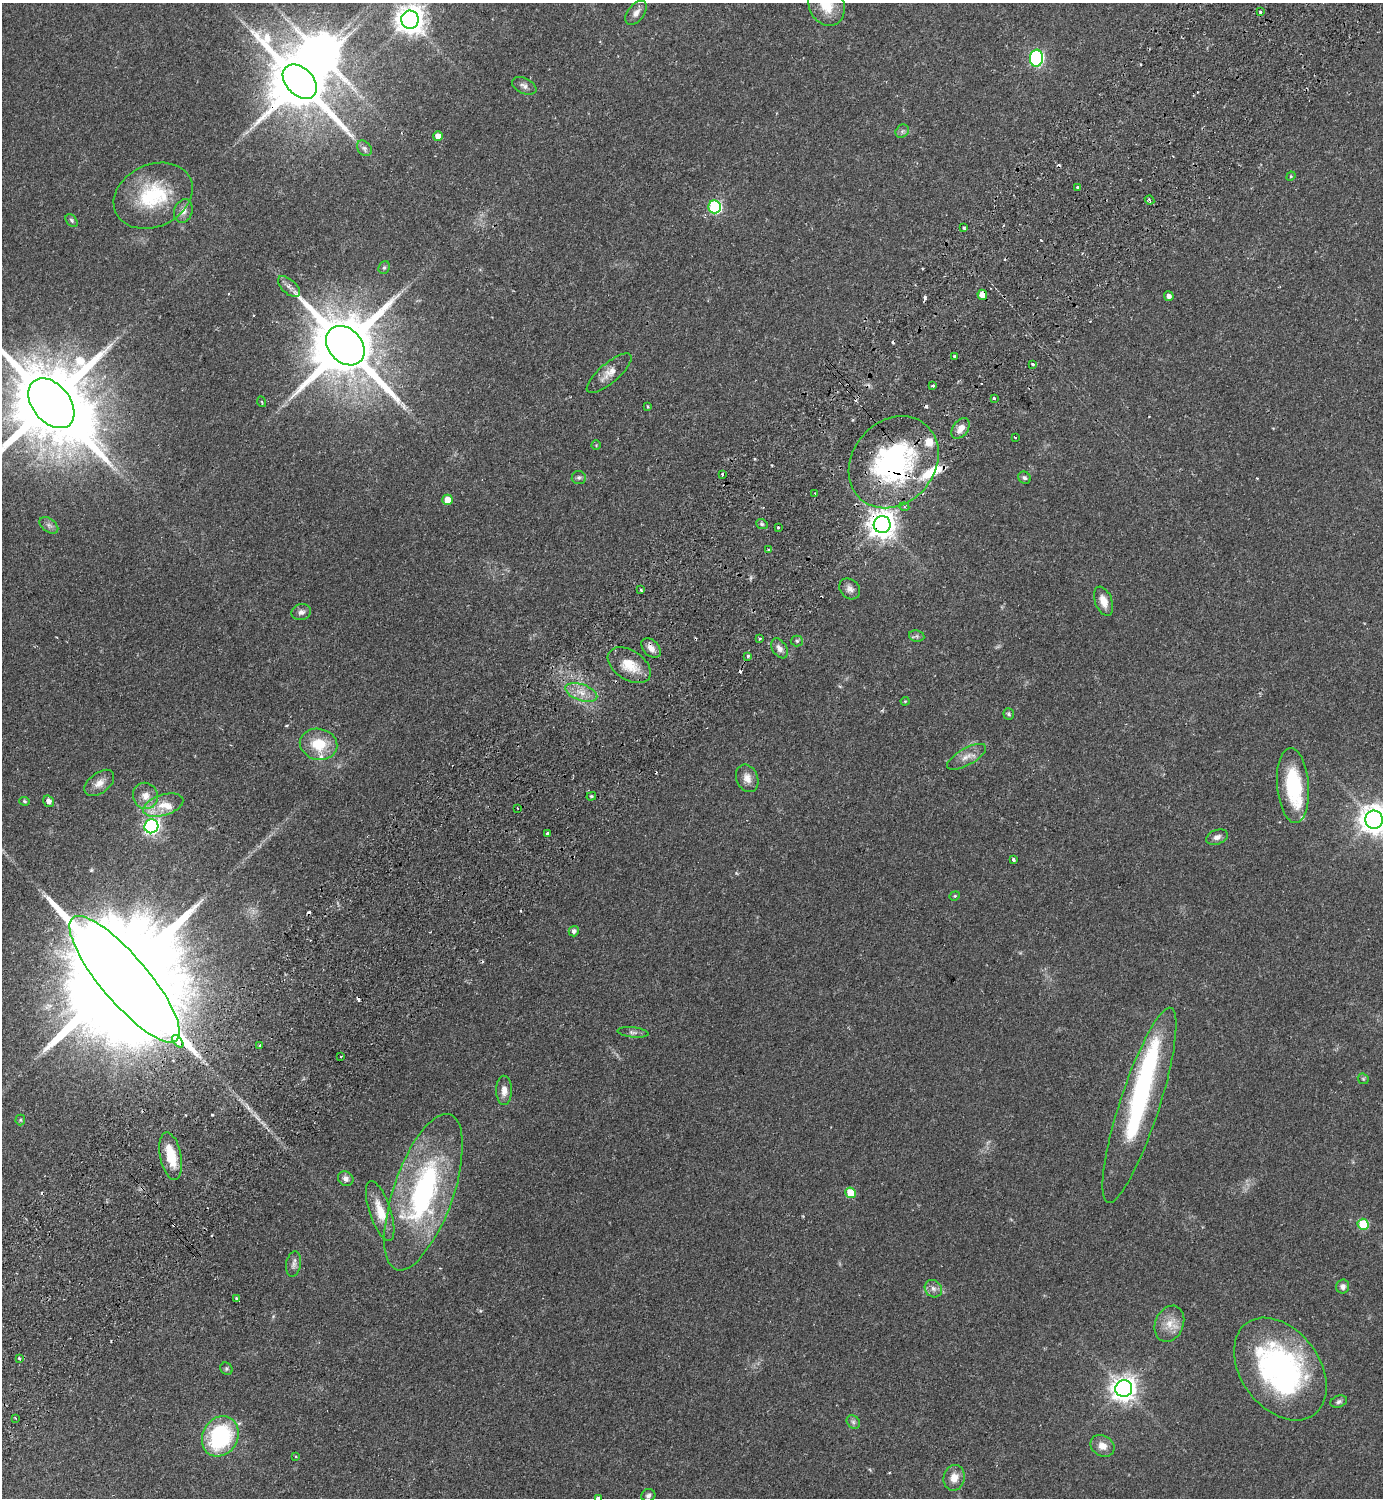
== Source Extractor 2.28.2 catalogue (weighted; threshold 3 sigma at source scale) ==
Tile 10 of 4 x 4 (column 2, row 3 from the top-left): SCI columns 1724-3104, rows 1541-3036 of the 6069 x 6073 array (HDU 1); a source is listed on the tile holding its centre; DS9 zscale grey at full resolution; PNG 1385 x 1500 px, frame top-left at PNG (2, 3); each listed source drawn as its Kron ellipse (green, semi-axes under 4 px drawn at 4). Shown black and unused: <1% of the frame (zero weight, under 2 of 3 exposures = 3% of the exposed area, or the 3 px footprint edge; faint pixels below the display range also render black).
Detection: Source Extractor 2.28.2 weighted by HDU 2 'WHT'; one run over the whole footprint, this tile lists its part. Background 0.142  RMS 0.0068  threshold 0.0305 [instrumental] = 3 sigma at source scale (4.5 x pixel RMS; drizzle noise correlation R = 1.50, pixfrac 1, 0.05/0.05 arcsec/px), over >= 5 px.
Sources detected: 139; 1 too faint to see at this stretch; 4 inside a brighter object's white glare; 15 cosmic-ray / hot-pixel residue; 1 long thin detection or spike segment (spike, bleed or trail) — neither listed nor drawn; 7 inside a brighter listed object's ellipse — not listed separately; the other 111 listed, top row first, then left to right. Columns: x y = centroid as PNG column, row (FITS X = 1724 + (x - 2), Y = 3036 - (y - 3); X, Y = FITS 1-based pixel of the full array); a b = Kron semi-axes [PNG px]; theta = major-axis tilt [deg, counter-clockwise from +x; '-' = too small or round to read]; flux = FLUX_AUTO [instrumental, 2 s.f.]
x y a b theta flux
827 5 21 17 -62 16
1260 12 3 3 - 1.2
636 13 14 8 53 4.3
410 20 9 9 - 900
1036 58 8 6 84 120
300 82 20 13 -46 5200
524 86 13 7 -26 3.1
902 131 7 6 - 1.9
438 136 5 4 - 5.8
364 148 8 6 -48 2.1
1291 176 5 4 - 0.66
1077 187 4 3 - 1
153 196 41 31 25 47
1150 200 5 3 - 1.1
715 207 6 6 - 84
183 211 12 9 72 4.1
72 220 7 5 -51 1.3
964 228 3 3 - 1.9
384 267 6 5 - 1.3
289 287 13 7 -42 3.5
982 295 5 4 - 7.8
1169 296 5 5 - 2.9
345 346 22 16 -48 7000
954 356 3 3 - 1.2
1032 364 3 3 - 1.8
609 373 28 9 40 7.5
933 386 3 3 - 1.7
994 398 3 3 - 1.2
262 402 5 3 - 0.65
51 403 28 19 -51 11000
647 406 3 3 - 0.98
961 428 11 7 54 5.8
1015 437 3 3 - 0.9
596 445 4 4 - 0.65
894 462 49 41 48 140
722 474 4 3 - 4.4
579 478 7 6 - 1.5
1024 478 6 5 - 1.5
815 493 3 3 - 0.84
448 500 5 5 - 8.3
904 507 5 4 - 1
762 524 6 4 -22 1.4
49 525 10 6 -38 2.4
882 525 8 8 - 800
778 527 3 3 - 1.4
768 550 3 2 - 0.94
850 589 11 9 -46 3.5
641 590 4 2 - 0.74
1104 601 15 8 -69 7.1
301 612 10 8 13 3.1
917 636 8 5 -12 1.5
760 639 4 3 - 0.85
797 641 6 5 - 1.3
651 648 11 7 -47 4.8
780 648 11 7 -57 3.8
748 656 3 3 - 1.4
629 665 24 14 -33 14
581 692 16 8 -19 7.6
905 701 4 4 - 0.61
1009 714 6 5 - 1.1
319 744 19 15 -12 19
966 757 22 8 29 6.2
747 778 14 10 -66 5.8
99 783 17 10 38 5.9
1293 785 37 16 -85 43
145 796 13 12 - 6.7
591 796 5 4 - 0.92
25 801 5 4 - 0.88
49 801 6 5 - 2.8
163 805 21 10 17 11
518 808 2 2 - 0.77
1374 820 9 8 - 900
151 826 7 7 - 180
548 834 3 3 - 1.8
1217 837 11 7 18 3.1
1013 860 3 3 - 2.7
955 896 5 4 - 0.86
574 931 5 4 - 2.2
125 979 80 23 -50 45000
633 1032 15 5 -6 2.2
178 1041 7 3 -51 740
259 1045 3 3 - 1.4
340 1056 3 2 - 0.76
1363 1079 6 5 - 0.93
504 1090 14 8 -89 5.4
1139 1105 102 20 72 100
20 1120 5 5 - 0.83
171 1156 24 10 -79 17
346 1179 8 7 - 2.8
423 1192 82 30 71 140
851 1193 5 5 - 15
380 1211 31 10 -71 14
1363 1224 5 5 - 30
294 1264 13 7 81 2.8
1343 1287 7 6 - 2.6
933 1289 9 8 - 3
237 1298 3 3 - 2.8
1169 1324 18 14 68 9.8
19 1358 3 3 - 2.6
226 1369 7 5 -45 1.2
1280 1369 57 39 -53 160
1124 1388 8 8 - 630
1339 1402 8 6 19 1.8
16 1418 3 2 - 1.1
853 1422 7 6 - 1.7
220 1436 21 17 61 69
1102 1446 12 10 -32 6.3
296 1456 4 2 - 0.57
954 1478 13 10 77 6.8
648 1495 7 6 - 1.9
598 1498 4 3 - 2.1
Overlapping masked pixels (flux is a lower limit): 6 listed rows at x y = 300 82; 982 295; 894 462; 882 525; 125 979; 171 1156
Isophote crosses this tile's border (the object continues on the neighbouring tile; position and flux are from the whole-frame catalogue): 5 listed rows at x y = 827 5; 51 403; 1374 820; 125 979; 598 1498